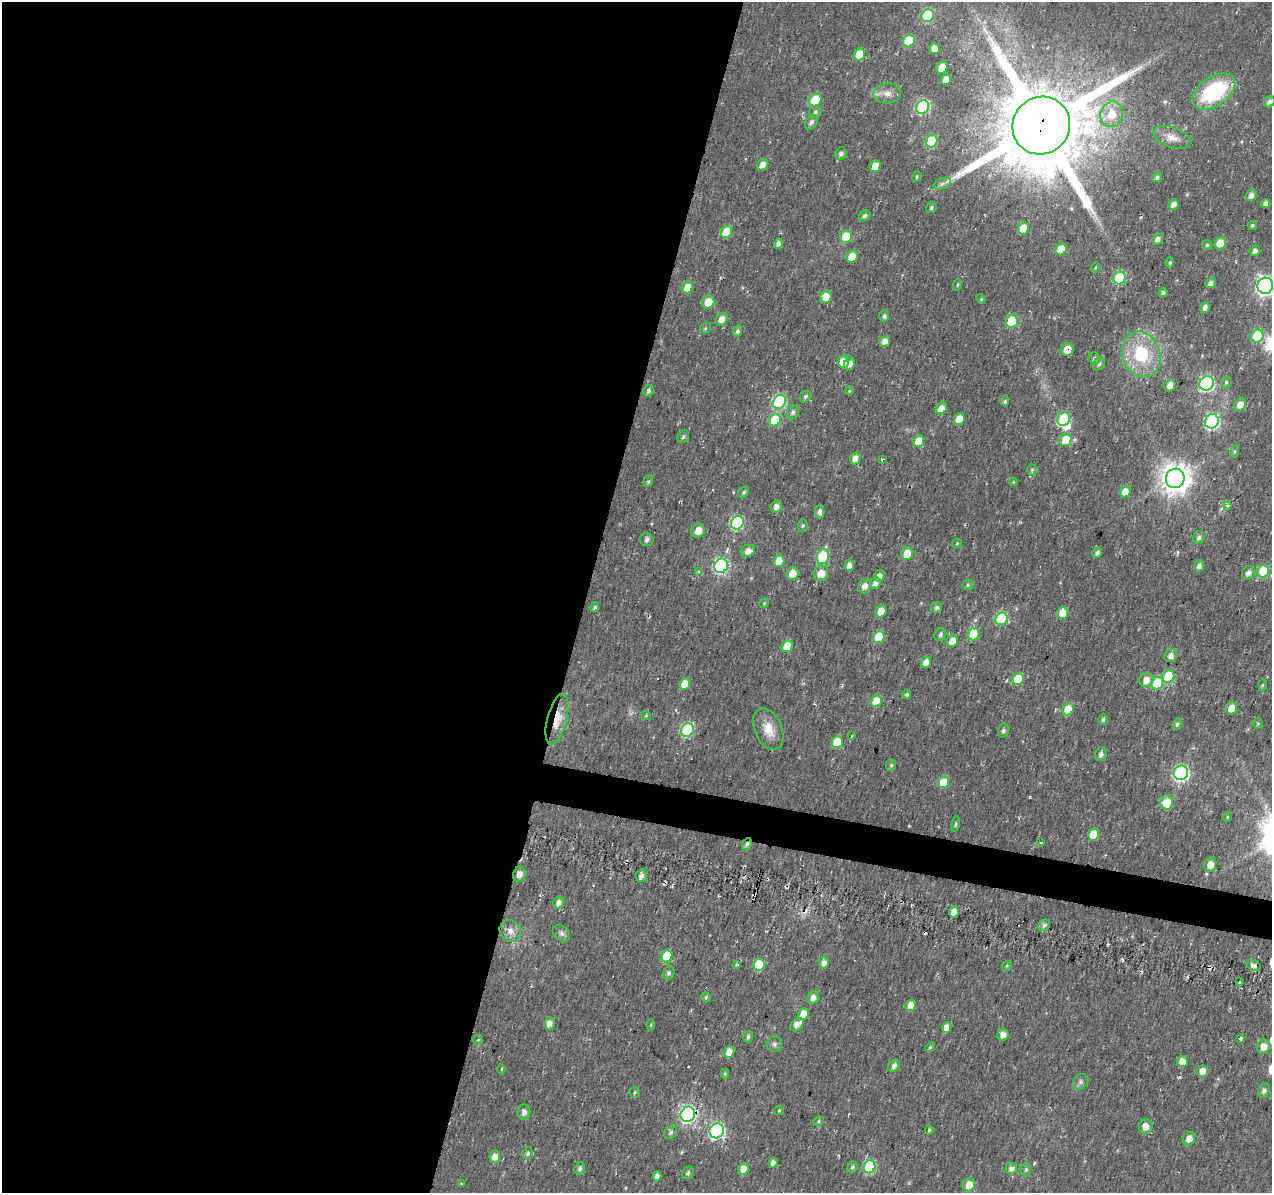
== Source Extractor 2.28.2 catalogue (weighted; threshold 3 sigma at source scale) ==
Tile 5 of 4 x 4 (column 1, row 2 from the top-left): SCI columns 16-1285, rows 2664-3854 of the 5101 x 5331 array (HDU 1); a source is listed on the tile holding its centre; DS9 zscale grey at full resolution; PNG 1274 x 1195 px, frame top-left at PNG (2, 2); each listed source drawn as its Kron ellipse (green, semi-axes under 4 px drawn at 4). Shown black and unused: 48% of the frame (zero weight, under 2 of 3 exposures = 2% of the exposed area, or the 3 px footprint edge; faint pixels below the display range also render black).
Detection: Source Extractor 2.28.2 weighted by HDU 2 'WHT'; one run over the whole footprint, this tile lists its part. Background 0.0148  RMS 0.0053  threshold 0.0239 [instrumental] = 3 sigma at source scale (4.5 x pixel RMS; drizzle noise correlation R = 1.50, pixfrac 1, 0.0396/0.0396 arcsec/px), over >= 5 px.
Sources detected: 229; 1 inside a brighter object's white glare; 5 cosmic-ray / hot-pixel residue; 1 long thin detection or spike segment (spike, bleed or trail) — neither listed nor drawn; the other 222 listed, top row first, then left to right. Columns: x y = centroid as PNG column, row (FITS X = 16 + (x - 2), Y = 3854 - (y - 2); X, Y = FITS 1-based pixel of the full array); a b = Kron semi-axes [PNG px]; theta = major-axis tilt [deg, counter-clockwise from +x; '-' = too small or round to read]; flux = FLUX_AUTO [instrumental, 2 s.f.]
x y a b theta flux
927 16 6 6 - 42
909 41 6 6 - 26
934 48 5 5 - 4.9
859 54 6 5 - 12
942 67 6 5 - 8.4
946 80 5 5 - 3.6
1214 92 24 14 34 45
887 93 14 10 4 4.5
815 100 7 6 - 18
1269 102 6 5 - 2
923 107 7 6 - 79
815 112 6 6 - 1.3
1112 114 13 11 69 11
811 122 8 5 58 1.9
1041 125 29 28 - 8600
1172 137 19 10 -19 5.6
932 141 6 5 - 31
841 153 6 5 - 2
763 165 6 5 - 4.6
875 166 6 5 - 11
917 177 5 4 - 0.75
1157 177 5 4 - 1.6
942 184 9 5 24 1.8
1251 195 6 5 - 3.4
1266 204 5 4 - 2.9
1174 205 6 5 - 2.9
931 208 6 5 - 0.89
865 216 6 5 - 1.5
1252 225 4 4 - 1.1
1023 229 6 5 - 16
726 232 6 5 - 16
846 237 6 5 - 16
1158 239 6 5 - 2.5
1220 243 6 5 - 12
778 244 5 4 - 2.1
1207 245 5 5 - 0.94
1061 249 6 5 - 16
1255 251 6 5 - 2.5
852 257 6 5 - 10
1170 263 5 4 - 0.87
1096 267 5 3 - 0.56
1119 278 6 6 - 43
1211 283 5 5 - 2.4
957 285 6 3 70 0.53
1265 286 8 8 - 250
687 287 6 5 - 6.9
1163 293 4 4 - 1.5
826 297 6 5 - 11
981 299 5 4 - 0.64
708 302 6 6 - 9.2
1205 308 5 4 - 2.6
884 316 5 5 - 1.4
722 319 7 5 50 4
1012 321 6 6 - 29
705 328 6 5 - 0.77
737 331 5 4 - 1.5
1257 336 6 6 - 30
884 341 5 5 - 3.5
1067 350 6 6 - 7.7
1141 354 23 18 -71 29
1094 359 6 6 - 1.6
843 362 6 5 - 10
850 364 6 5 - 4.2
1099 364 7 5 49 1.4
1226 382 6 5 - 0.97
1206 383 7 7 - 110
1170 385 6 5 - 3.9
648 391 6 5 - 1.6
849 391 4 3 - 0.45
805 397 6 5 - 1.4
1005 401 4 4 - 1.1
779 402 7 6 - 60
1240 405 6 5 - 5.6
941 408 6 5 - 5.1
793 412 7 6 - 1.7
959 419 6 5 - 8.6
1064 419 7 6 - 48
775 420 6 5 - 24
1212 421 7 7 - 93
683 437 7 5 60 1.2
1066 440 6 5 - 18
919 441 6 5 - 10
1235 451 6 3 71 0.71
855 458 6 5 - 4.1
882 459 3 3 - 1.4
1032 470 6 5 - 1.1
1175 478 10 9 - 790
648 481 6 4 69 0.75
1013 482 4 3 - 0.46
744 492 6 4 44 0.94
1125 492 6 5 - 6.6
1227 505 3 3 - 1.9
776 507 6 5 - 2.7
819 512 6 5 - 2
737 523 7 6 - 66
803 525 6 5 - 0.9
698 531 7 6 - 5.2
1199 537 6 6 - 1.5
647 540 7 6 - 1.5
957 543 5 4 - 0.72
748 551 7 6 - 4.7
1097 553 5 4 - 1.8
907 554 6 5 - 8.3
823 557 7 6 - 41
779 561 6 5 - 9.5
849 565 6 5 - 3.4
721 566 7 6 - 96
1199 566 6 5 - 2.7
1263 571 6 5 - 29
699 572 3 2 - 0.5
792 573 6 6 - 6.7
821 573 8 7 - 6.6
1248 573 7 6 - 2.6
879 576 6 5 - 2.8
875 583 6 5 - 3.1
968 585 6 5 - 0.91
864 586 7 6 - 3.3
764 603 5 3 - 0.54
595 607 5 4 - 1.3
937 607 5 5 - 1.5
881 611 6 5 - 6.4
1062 613 6 5 - 11
1001 619 6 6 - 43
973 634 6 5 - 26
940 635 7 5 58 1.5
879 637 6 5 - 20
952 641 6 5 - 7.1
787 646 6 5 - 10
1171 656 7 6 - 2.9
926 662 5 5 - 3.8
1168 677 6 6 - 29
1018 679 6 5 - 19
1146 680 7 7 - 5.2
1157 683 6 6 - 20
685 684 6 5 - 10
1262 685 6 4 88 0.73
907 694 4 4 - 1.1
876 701 6 5 - 14
1232 708 6 5 - 6.8
1068 709 6 5 - 15
646 716 5 3 - 0.53
557 719 26 10 76 10
1103 720 5 4 - 1.1
1258 723 5 5 - 0.73
1177 724 6 4 77 0.98
768 729 22 13 -67 8.8
687 730 7 6 - 64
1003 730 7 5 75 1.5
851 736 3 3 - 1.3
837 742 6 5 - 14
1101 754 7 5 74 2
891 765 6 5 - 1
1181 773 7 7 - 110
943 782 6 5 - 16
1166 802 7 6 - 11
1227 817 5 4 - 0.53
956 824 8 3 79 0.84
1093 834 6 5 - 14
1041 843 2 2 - 0.7
747 844 6 4 64 1.6
1210 864 7 6 - 5.3
519 874 8 6 73 3.3
641 876 6 6 - 2.6
559 902 6 5 - 2.5
954 912 5 5 - 3.9
1044 925 6 5 - 1.8
510 931 11 10 - 4.2
562 933 9 7 -43 1.8
667 956 6 5 - 21
824 963 6 5 - 3
736 965 3 3 - 2.7
759 965 6 5 - 21
1254 965 7 5 -18 2.1
1007 966 6 3 45 0.58
669 973 7 5 68 1.4
1239 982 3 3 - 0.66
706 997 5 4 - 0.84
813 997 6 5 - 3.3
910 1005 6 5 - 5.4
803 1014 6 5 - 10
549 1024 6 5 - 3.5
797 1024 8 5 41 3.8
651 1025 6 4 89 0.6
946 1027 5 4 - 5.5
1003 1035 6 5 - 4
748 1037 5 5 - 1.3
1240 1039 4 3 - 2.8
478 1040 5 4 - 0.69
774 1044 8 7 - 1.6
930 1047 5 4 - 0.79
1263 1047 7 6 - 5.2
729 1052 6 5 - 4.9
1182 1062 5 5 - 6.6
894 1066 6 5 - 2.1
501 1069 5 3 - 0.52
1202 1071 6 5 - 4.5
725 1074 5 4 - 0.59
1080 1082 8 7 - 1.6
1264 1090 7 6 - 1.7
635 1092 5 5 - 0.83
779 1110 5 4 - 0.59
524 1112 8 6 84 2.5
688 1114 8 7 - 150
818 1121 5 4 - 0.78
1146 1126 7 7 - 5.1
929 1130 4 4 - 0.7
717 1131 8 7 - 110
671 1132 7 5 48 1.5
1189 1139 7 6 - 4.2
528 1153 6 5 - 1.3
495 1157 6 5 - 4.2
773 1163 5 4 - 2.2
852 1167 5 5 - 1.2
869 1167 7 6 - 51
580 1169 6 5 - 1.7
743 1169 6 5 - 5.2
1011 1169 6 5 - 3
1026 1170 7 5 88 1.1
688 1173 7 5 48 1.2
657 1176 5 4 - 2.7
461 1184 3 3 - 0.94
969 1185 6 5 - 9
Overlapping masked pixels (flux is a lower limit): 5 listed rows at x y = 1041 125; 1067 350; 557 719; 747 844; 688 1114
Isophote crosses this tile's border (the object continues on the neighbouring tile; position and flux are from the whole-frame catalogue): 1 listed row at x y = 1265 286